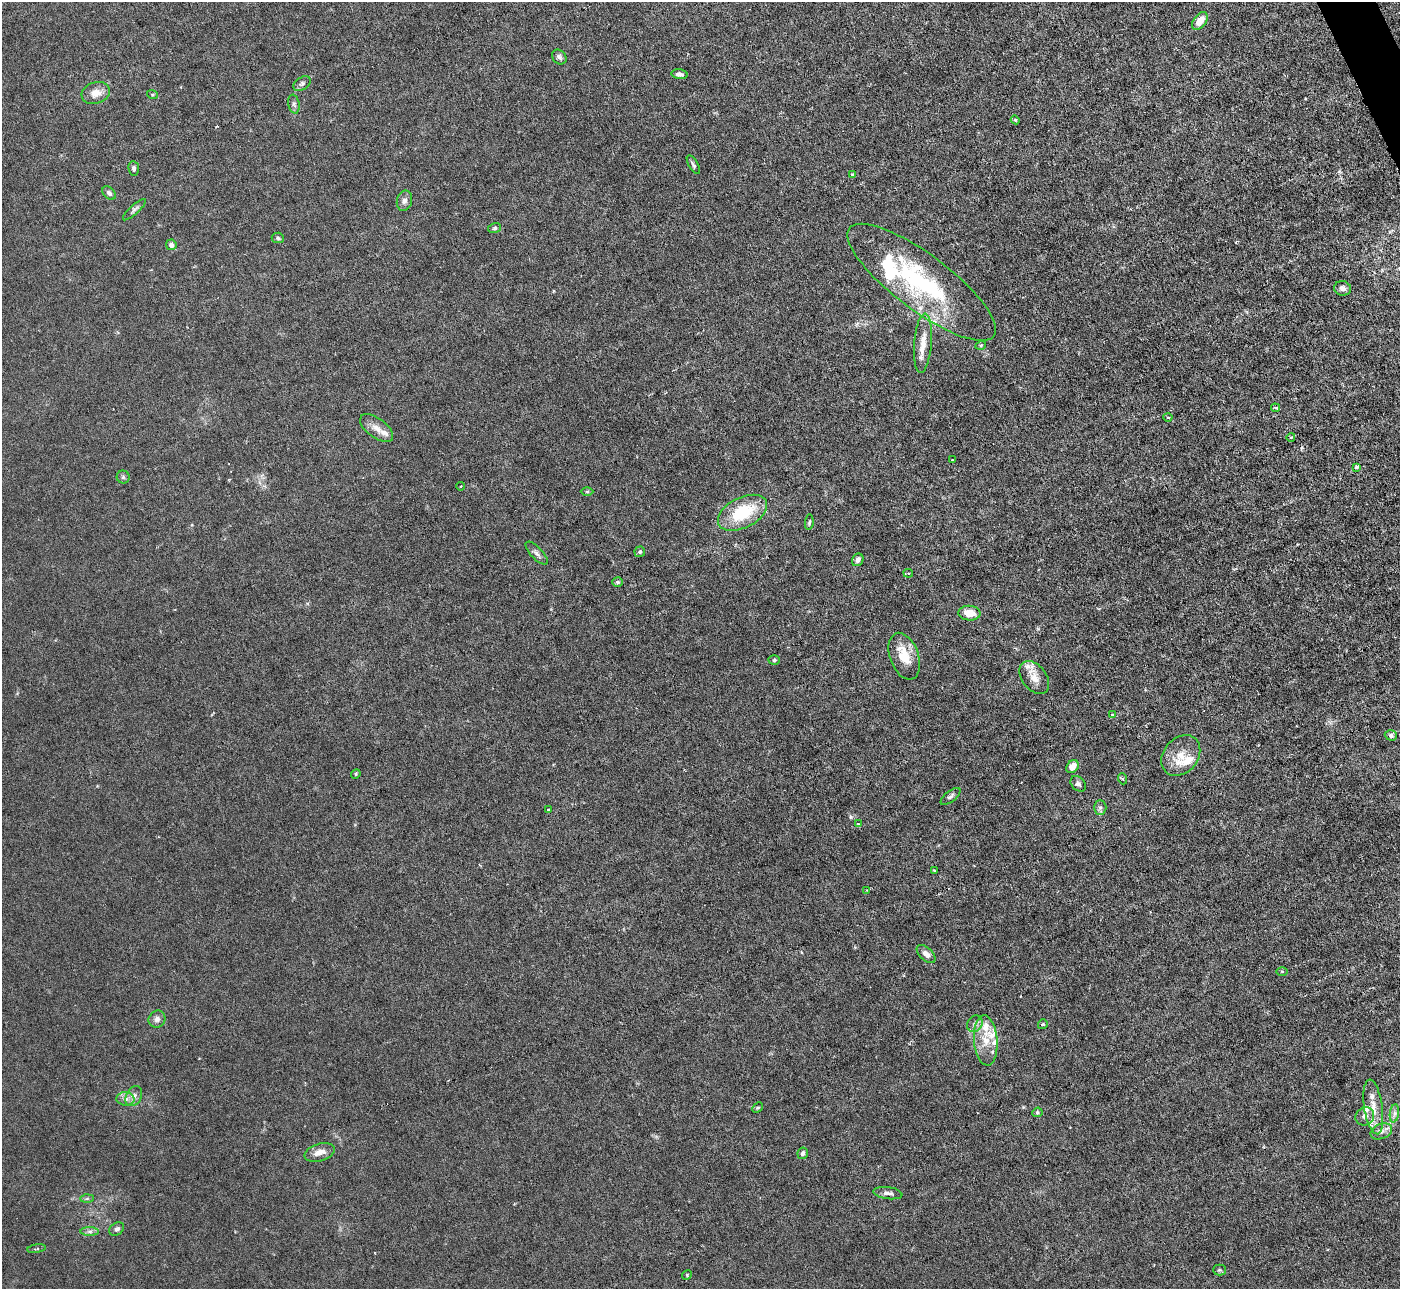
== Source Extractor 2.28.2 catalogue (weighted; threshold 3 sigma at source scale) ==
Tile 10 of 4 x 4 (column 2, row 3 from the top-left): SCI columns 1399-2796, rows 1570-2856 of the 5593 x 5578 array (HDU 1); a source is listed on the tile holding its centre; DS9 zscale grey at full resolution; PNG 1402 x 1291 px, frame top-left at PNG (2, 2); each listed source drawn as its Kron ellipse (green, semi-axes under 4 px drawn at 4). Shown black and unused: <1% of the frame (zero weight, under 3 of 6 exposures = <1% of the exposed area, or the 3 px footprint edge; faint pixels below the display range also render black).
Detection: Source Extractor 2.28.2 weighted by HDU 2 'WHT'; one run over the whole footprint, this tile lists its part. Background 0.0215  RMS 0.0027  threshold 0.0112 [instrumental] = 3 sigma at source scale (4.09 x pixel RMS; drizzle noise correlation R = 1.36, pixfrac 0.8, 0.05/0.05 arcsec/px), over >= 5 px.
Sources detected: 89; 1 inside a brighter object's white glare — neither listed nor drawn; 11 inside a brighter listed object's ellipse — not listed separately; the other 77 listed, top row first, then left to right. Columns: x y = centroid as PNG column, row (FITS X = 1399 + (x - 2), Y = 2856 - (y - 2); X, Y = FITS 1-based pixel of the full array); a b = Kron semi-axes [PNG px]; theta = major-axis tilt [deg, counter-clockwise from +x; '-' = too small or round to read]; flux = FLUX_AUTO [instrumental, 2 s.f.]
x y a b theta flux
1200 21 10 6 53 3.5
559 57 8 6 -48 0.72
680 74 8 4 -7 0.94
302 84 9 6 33 0.7
96 93 14 10 18 2.6
152 94 5 3 - 0.26
294 104 9 5 -79 0.71
1015 120 4 4 - 0.27
693 165 10 4 -59 0.54
134 168 7 5 -85 0.6
852 175 4 4 - 0.59
109 193 8 5 -45 0.79
404 201 10 7 76 1.1
134 210 15 4 43 0.79
495 228 6 5 - 0.51
278 238 6 5 - 0.46
171 245 5 5 - 1.1
922 282 90 28 -37 38
1343 288 8 7 - 1.2
923 343 29 8 85 3.7
981 345 5 3 - 0.25
1276 408 4 4 - 0.48
1168 417 4 3 - 0.25
377 428 19 9 -37 2.5
1291 437 4 2 - 0.22
952 460 2 2 - 0.23
1356 467 4 3 - 0.67
123 477 6 6 - 0.57
461 486 4 3 - 0.21
587 491 6 4 1 0.3
742 513 26 15 27 13
809 522 8 4 84 0.4
640 552 5 5 - 0.43
537 553 15 6 -46 0.96
858 560 6 5 - 1.3
908 573 5 4 - 0.38
617 582 5 5 - 0.47
969 613 11 7 -4 4
904 656 24 14 -70 5.2
774 660 6 5 - 0.4
1034 677 18 12 -53 3
1112 715 4 3 - 0.31
1391 735 6 5 - 0.61
1181 756 22 17 50 4.9
1072 767 7 5 50 2.5
356 774 5 4 - 0.29
1123 779 5 3 - 0.29
1078 784 9 6 -46 0.73
951 796 12 5 38 0.74
1100 807 7 6 - 0.67
548 809 3 3 - 0.37
858 824 3 3 - 0.27
934 871 3 2 - 0.26
866 890 3 3 - 0.25
926 954 11 6 -43 1.6
1282 971 5 3 - 0.23
157 1019 9 8 - 1.1
975 1024 9 7 55 1
1043 1024 5 5 - 0.28
986 1040 25 12 -86 5
134 1096 10 7 61 1.3
125 1099 9 6 -2 1.1
1373 1107 27 9 -82 3.9
758 1108 6 4 44 0.3
1037 1112 5 4 - 0.4
1394 1113 9 4 82 0.91
1365 1116 9 9 - 1.6
1381 1131 11 7 22 1.3
319 1152 15 9 17 2
803 1153 6 5 - 0.73
888 1193 15 6 -8 1.2
87 1199 7 4 1 0.38
117 1229 8 6 36 0.76
90 1232 9 4 0 0.71
36 1249 9 2 10 0.38
1219 1270 6 5 - 0.46
687 1275 5 4 - 0.3